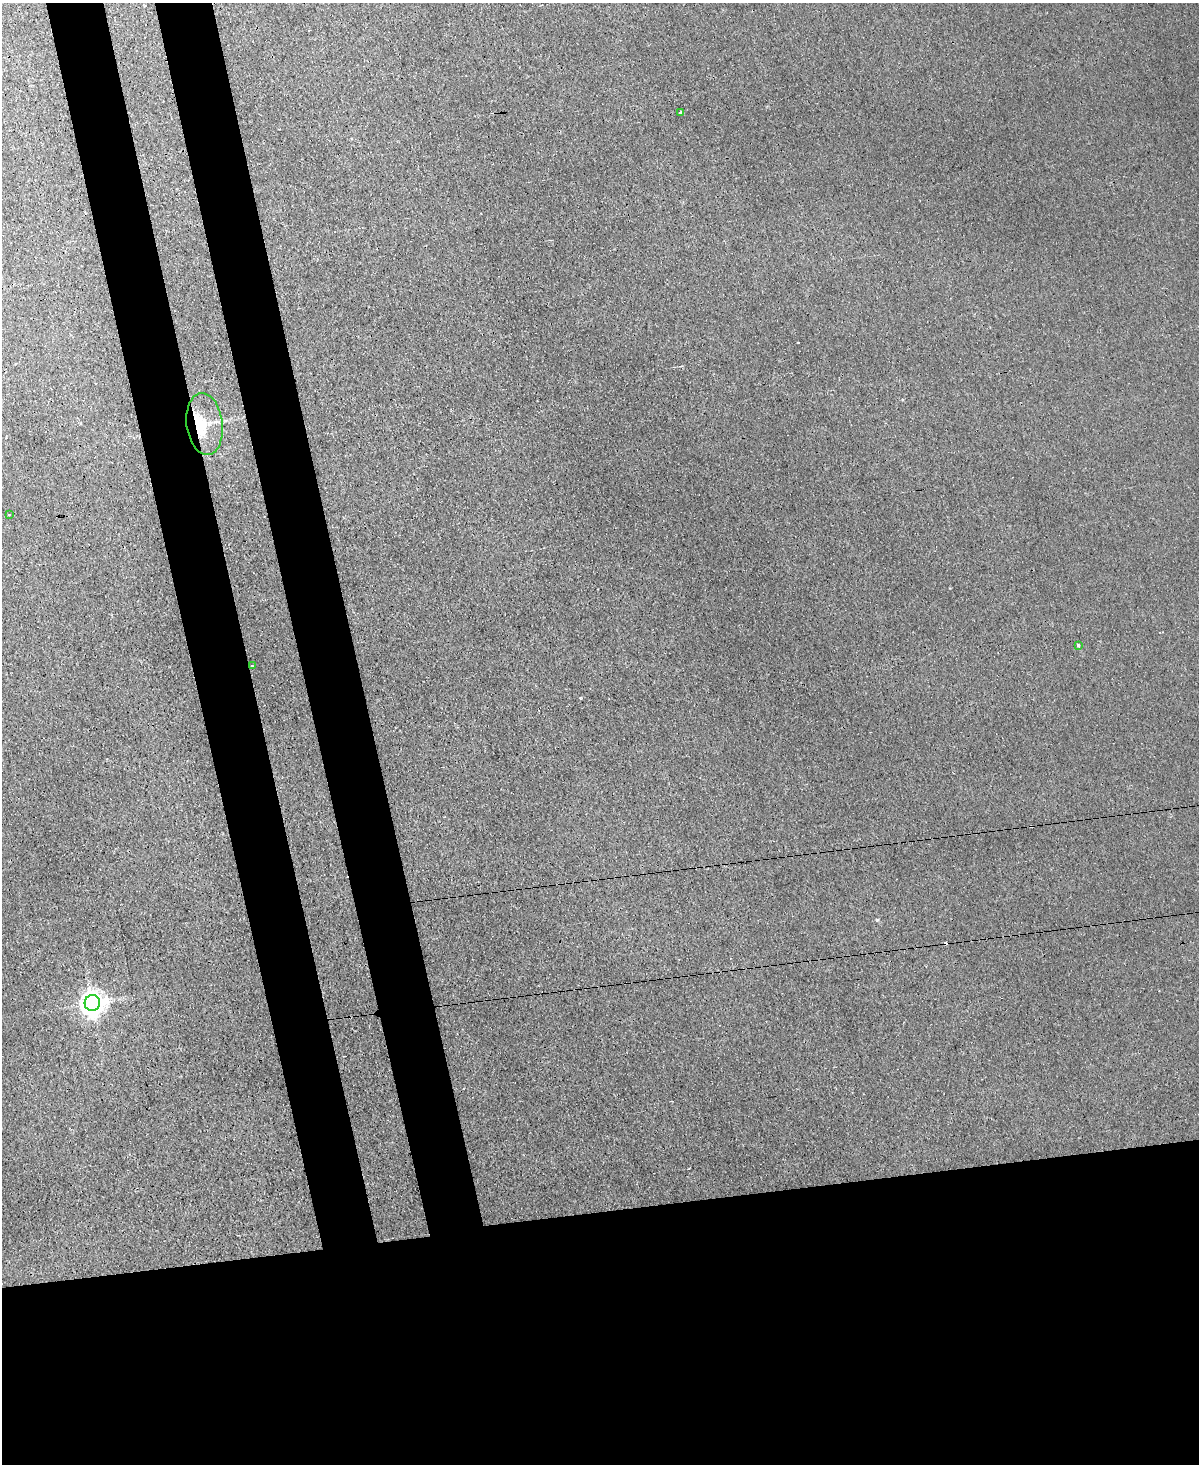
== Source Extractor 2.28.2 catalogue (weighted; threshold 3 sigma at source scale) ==
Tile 11 of 4 x 3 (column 3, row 3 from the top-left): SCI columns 2511-3707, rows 363-1824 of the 5022 x 4996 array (HDU 1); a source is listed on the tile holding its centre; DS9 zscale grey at full resolution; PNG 1201 x 1466 px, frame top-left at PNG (2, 3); each listed source drawn as its Kron ellipse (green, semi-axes under 4 px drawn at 4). Shown black and unused: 25% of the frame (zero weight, under 3 of 4 exposures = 12% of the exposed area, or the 3 px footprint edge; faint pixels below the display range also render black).
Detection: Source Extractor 2.28.2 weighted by HDU 2 'WHT'; one run over the whole footprint, this tile lists its part. Background 0.0188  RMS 0.003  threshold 0.0135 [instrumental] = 3 sigma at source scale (4.5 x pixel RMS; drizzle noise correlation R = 1.50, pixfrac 1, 0.05/0.05 arcsec/px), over >= 5 px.
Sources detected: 10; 1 inside a brighter object's white glare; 2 cosmic-ray / hot-pixel residue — neither listed nor drawn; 1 inside a brighter listed object's ellipse — not listed separately; the other 6 listed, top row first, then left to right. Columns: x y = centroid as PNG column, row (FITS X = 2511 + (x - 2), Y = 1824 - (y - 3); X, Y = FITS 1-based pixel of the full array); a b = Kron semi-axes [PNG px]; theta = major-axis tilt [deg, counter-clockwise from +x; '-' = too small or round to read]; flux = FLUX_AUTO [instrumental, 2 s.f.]
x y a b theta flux
681 112 3 3 - 0.56
205 424 31 18 -83 8.5
9 514 3 2 - 0.28
1078 645 3 3 - 0.83
252 666 3 2 - 0.23
92 1003 8 7 - 240